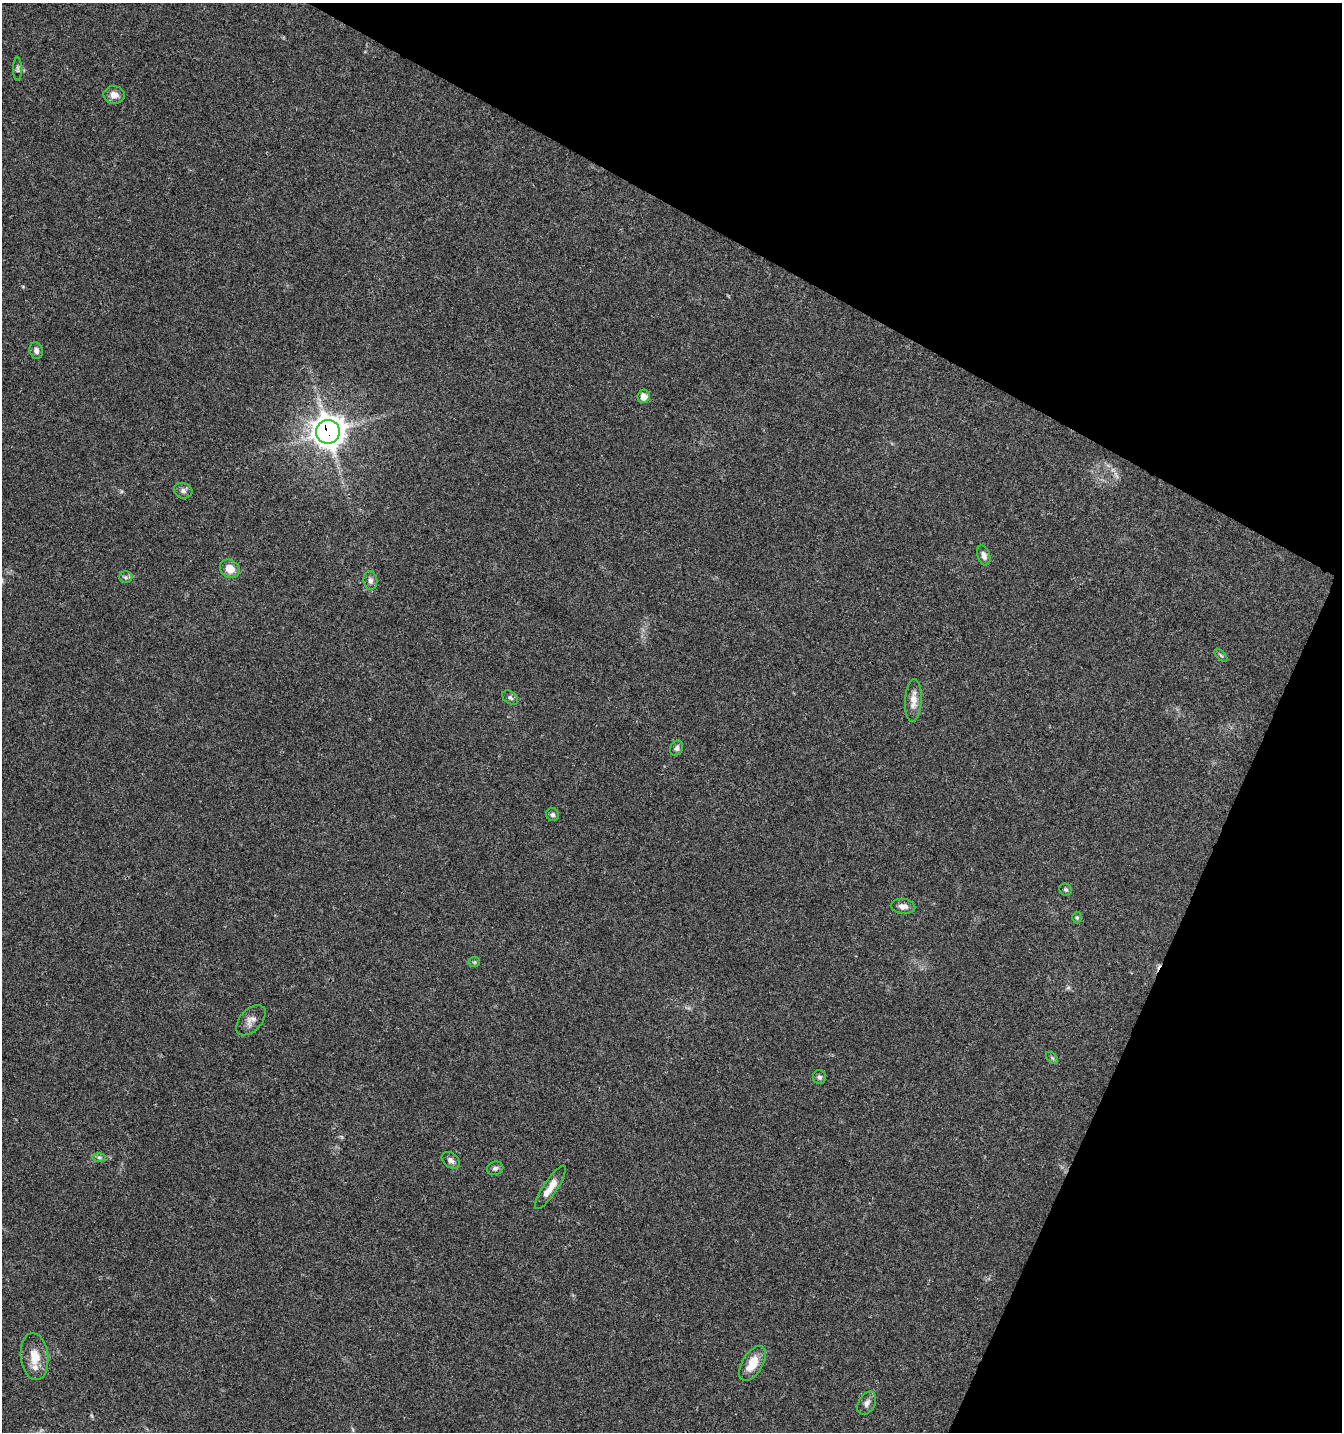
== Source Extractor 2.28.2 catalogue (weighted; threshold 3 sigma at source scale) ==
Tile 8 of 4 x 4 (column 4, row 2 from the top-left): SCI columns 4223-5562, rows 2869-4298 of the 5831 x 5727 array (HDU 1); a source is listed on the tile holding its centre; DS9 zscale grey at full resolution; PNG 1344 x 1434 px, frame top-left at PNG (2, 3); each listed source drawn as its Kron ellipse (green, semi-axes under 4 px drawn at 4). Shown black and unused: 24% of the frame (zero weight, under 3 of 4 exposures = <1% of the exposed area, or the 3 px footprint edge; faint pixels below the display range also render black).
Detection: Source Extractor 2.28.2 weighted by HDU 2 'WHT'; one run over the whole footprint, this tile lists its part. Background 0.0438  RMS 0.0034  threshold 0.0155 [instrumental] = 3 sigma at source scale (4.5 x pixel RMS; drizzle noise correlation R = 1.50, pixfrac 1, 0.0396/0.0396 arcsec/px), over >= 5 px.
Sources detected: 32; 1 too faint to see at this stretch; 1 cosmic-ray / hot-pixel residue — neither listed nor drawn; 1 inside a brighter listed object's ellipse — not listed separately; the other 29 listed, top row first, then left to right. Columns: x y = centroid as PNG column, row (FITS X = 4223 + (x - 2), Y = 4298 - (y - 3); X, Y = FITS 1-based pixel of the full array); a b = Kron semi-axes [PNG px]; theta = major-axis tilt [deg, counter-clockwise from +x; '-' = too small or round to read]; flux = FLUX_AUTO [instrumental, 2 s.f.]
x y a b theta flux
18 69 11 4 -90 0.77
114 95 10 8 -5 2.7
36 351 8 6 -72 1.3
644 396 6 6 - 3
328 432 12 11 - 470
183 491 9 7 -17 1.3
984 555 10 6 -72 1.6
230 569 10 9 - 4.2
125 577 7 6 - 0.81
370 580 9 7 -82 1.3
1221 655 8 3 -45 0.49
510 698 9 6 -38 0.85
913 701 21 8 87 3.3
677 748 8 6 65 1.1
553 815 6 6 - 0.92
1066 890 6 5 - 0.62
903 906 12 7 -5 1.9
1077 918 6 5 - 0.55
474 962 5 5 - 0.43
251 1020 18 10 47 2.5
1052 1058 7 4 -45 0.55
819 1077 7 6 - 0.83
99 1157 7 4 -1 0.69
451 1160 10 7 -41 1.4
495 1168 8 6 16 0.95
550 1187 25 7 57 4.1
34 1357 23 13 -84 6.2
752 1363 19 10 59 6.6
867 1403 12 8 59 1.7
Overlapping masked pixels (flux is a lower limit): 1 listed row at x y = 328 432